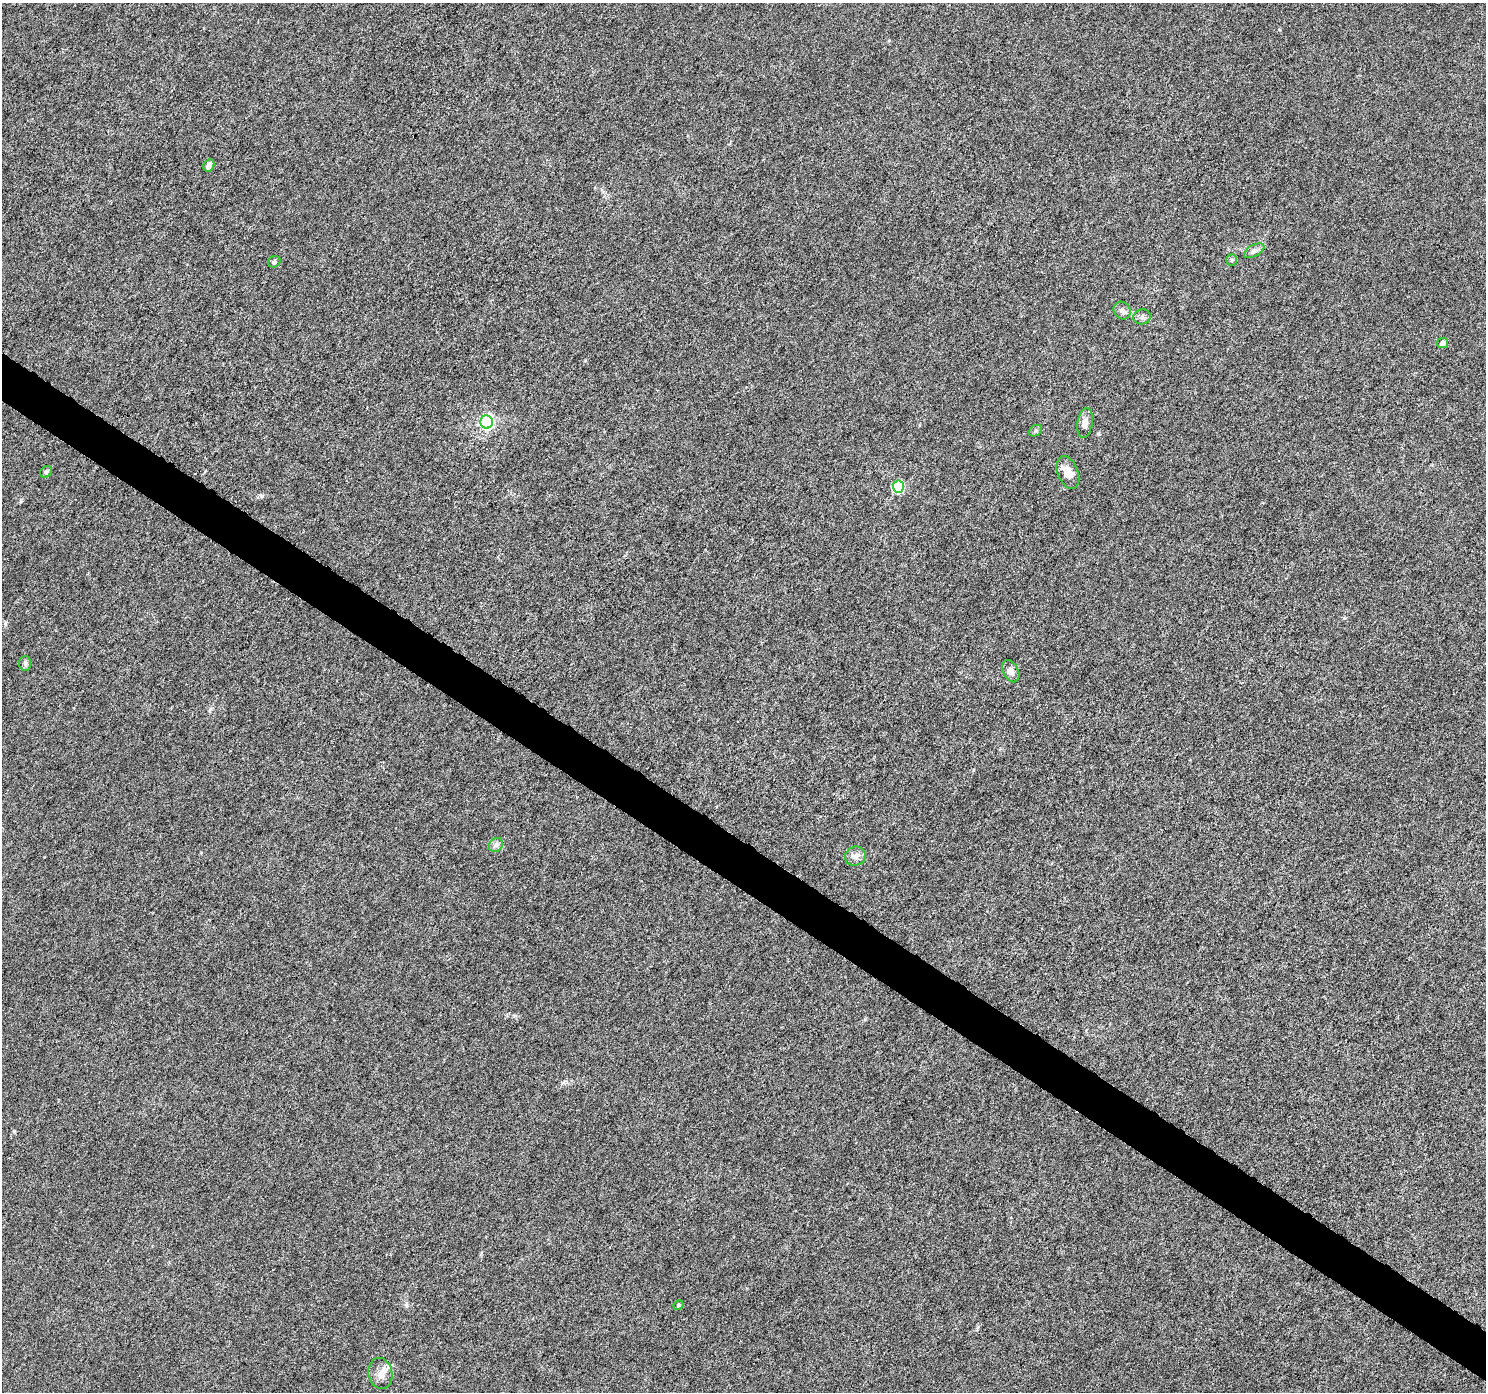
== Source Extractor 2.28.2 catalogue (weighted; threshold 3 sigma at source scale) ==
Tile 6 of 4 x 4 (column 2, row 2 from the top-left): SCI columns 1486-2969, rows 2967-4356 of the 5947 x 5998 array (HDU 1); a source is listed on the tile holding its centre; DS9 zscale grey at full resolution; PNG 1488 x 1394 px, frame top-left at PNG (2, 3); each listed source drawn as its Kron ellipse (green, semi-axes under 4 px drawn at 4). Shown black and unused: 4% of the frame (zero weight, under 5 of 9 exposures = <1% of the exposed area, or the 3 px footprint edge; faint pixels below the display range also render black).
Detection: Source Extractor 2.28.2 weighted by HDU 2 'WHT'; one run over the whole footprint, this tile lists its part. Background 8.71e-04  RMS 0.0014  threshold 0.0059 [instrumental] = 3 sigma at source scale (4.09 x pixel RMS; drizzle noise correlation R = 1.36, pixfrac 0.8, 0.0396/0.0396 arcsec/px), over >= 5 px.
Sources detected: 19; all 19 listed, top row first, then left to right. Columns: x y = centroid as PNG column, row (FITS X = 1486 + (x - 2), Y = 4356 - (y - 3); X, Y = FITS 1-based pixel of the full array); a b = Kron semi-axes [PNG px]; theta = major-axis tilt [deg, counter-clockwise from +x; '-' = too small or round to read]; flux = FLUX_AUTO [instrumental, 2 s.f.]
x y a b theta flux
209 165 6 5 - 0.82
1254 251 11 5 29 0.46
1232 260 6 5 - 0.2
274 262 6 5 - 0.32
1122 310 9 8 - 0.5
1142 317 9 7 12 0.46
1442 343 5 5 - 0.69
487 422 7 6 - 25
1085 423 15 7 81 0.92
1036 431 7 5 34 0.24
46 472 6 5 - 0.39
1068 472 17 10 -68 1.4
898 487 6 5 - 9.1
25 663 7 6 - 0.34
1011 671 12 7 -62 0.7
496 845 8 6 45 0.4
855 856 10 9 - 0.76
678 1305 5 3 - 0.18
380 1373 16 12 -80 1.2
Unlisted compact peaks at least as high as the median listed source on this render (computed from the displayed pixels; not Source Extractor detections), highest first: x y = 261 496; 21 501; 1098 433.